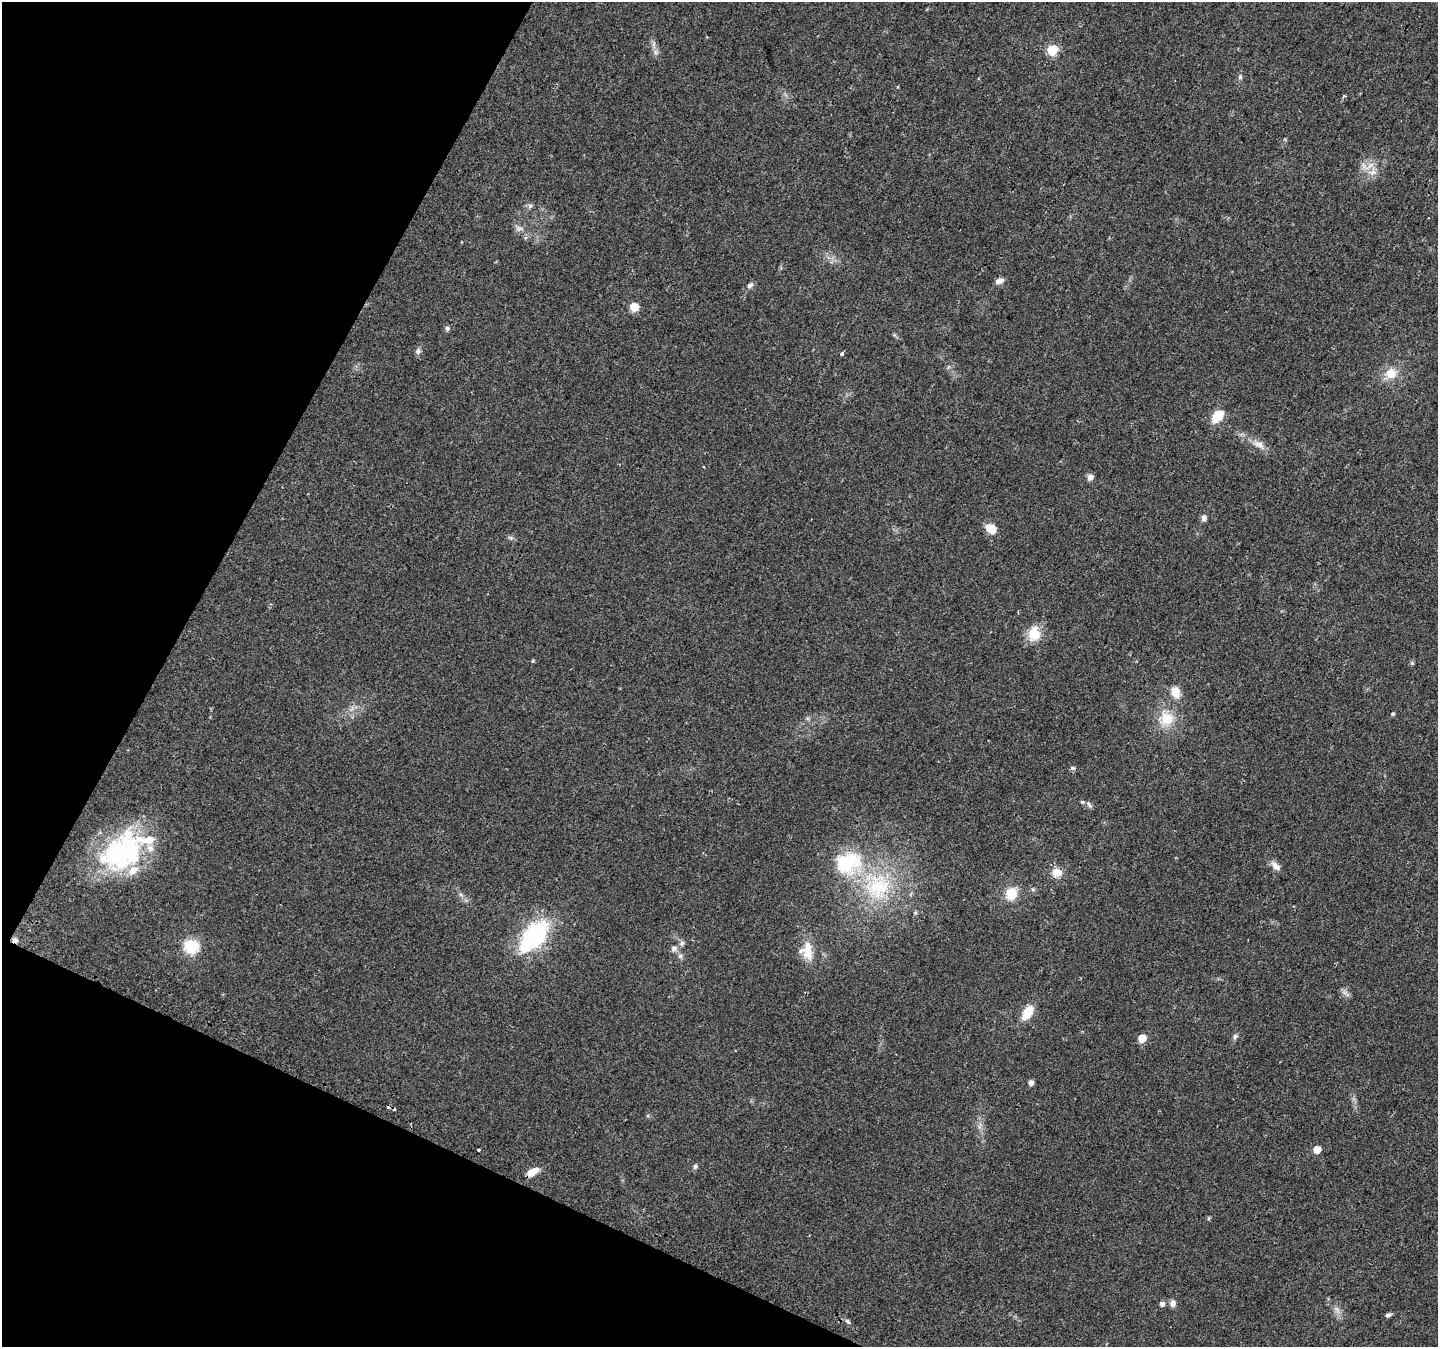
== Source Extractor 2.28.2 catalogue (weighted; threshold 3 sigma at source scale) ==
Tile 9 of 4 x 4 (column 1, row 3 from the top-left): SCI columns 24-1459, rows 1641-2985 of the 5781 x 5906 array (HDU 1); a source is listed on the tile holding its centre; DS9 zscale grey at full resolution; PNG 1440 x 1349 px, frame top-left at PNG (2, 2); no overlay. Shown black and unused: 22% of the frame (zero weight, under 2 of 3 exposures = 2% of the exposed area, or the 3 px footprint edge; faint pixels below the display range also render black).
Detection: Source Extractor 2.28.2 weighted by HDU 2 'WHT'; one run over the whole footprint, this tile lists its part. Background 0.0588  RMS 0.008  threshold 0.0362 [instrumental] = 3 sigma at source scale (4.5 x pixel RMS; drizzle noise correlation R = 1.50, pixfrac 1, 0.0396/0.0396 arcsec/px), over >= 5 px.
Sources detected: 67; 1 inside a brighter object's white glare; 2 cosmic-ray / hot-pixel residue — not listed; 6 inside a brighter listed object's ellipse — not listed separately; the other 58 listed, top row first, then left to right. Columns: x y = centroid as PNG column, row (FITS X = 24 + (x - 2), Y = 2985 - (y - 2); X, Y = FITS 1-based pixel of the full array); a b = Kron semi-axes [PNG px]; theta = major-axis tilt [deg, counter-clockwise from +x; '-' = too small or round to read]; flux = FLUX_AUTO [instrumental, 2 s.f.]
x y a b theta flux
1052 50 6 5 - 51
655 52 9 6 -61 3
1240 77 8 5 89 1.8
897 87 4 2 - 0.62
1373 172 13 12 - 8.6
530 206 7 5 45 1.9
519 228 11 7 -11 3.5
999 281 9 6 18 4.6
750 285 10 6 46 2.7
634 307 5 5 - 24
447 328 7 6 - 1.7
418 351 9 6 76 2.3
842 354 5 4 - 1.4
948 367 6 4 71 1.1
1391 373 15 13 19 13
1218 416 15 8 46 18
1259 444 19 9 -29 7.2
1090 477 7 7 - 3.6
1204 518 8 6 89 2.9
991 529 12 9 -39 10
511 538 8 5 -32 1.7
1034 634 19 15 86 16
533 661 5 4 - 1.1
1412 663 5 5 - 1.1
1175 692 11 9 -64 11
1393 714 5 4 - 1.1
1166 719 22 20 74 21
1073 768 6 6 - 1.5
1083 802 6 5 - 1.2
1089 805 11 4 -56 1.8
122 853 57 40 46 120
1275 866 15 8 -47 4.9
1057 872 13 11 3 8.6
877 887 42 39 41 78
1011 893 15 12 71 15
461 894 7 4 -44 1.9
534 937 31 16 50 120
15 940 7 6 - 2.5
191 946 7 6 - 110
674 948 10 8 48 3.4
808 951 25 12 -87 16
680 956 7 6 - 2.3
1346 993 14 5 -33 2.7
1027 1013 15 8 57 17
1235 1036 9 5 72 2
1142 1038 5 5 - 16
1031 1083 5 5 - 4.2
979 1127 7 4 -71 2.1
479 1150 4 3 - 4.2
1317 1150 5 5 - 12
695 1166 7 6 - 1.8
532 1172 13 7 31 9.7
1209 1218 5 5 - 1
1173 1303 9 7 90 3.9
1162 1304 5 5 - 3.3
1337 1310 12 7 -64 4.4
1388 1315 7 5 30 2.1
848 1321 9 5 -45 2
Overlapping masked pixels (flux is a lower limit): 2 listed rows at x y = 15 940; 532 1172